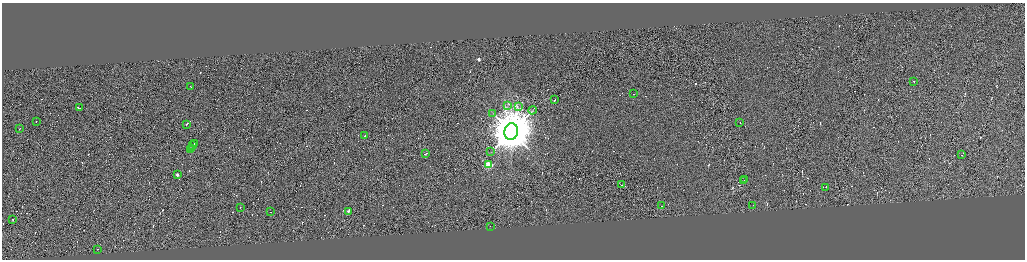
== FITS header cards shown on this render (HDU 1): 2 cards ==
NAXIS1  =                 4091
NAXIS2  =                 1029

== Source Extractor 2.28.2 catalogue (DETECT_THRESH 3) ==
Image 4091 x 1029 px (HDU 1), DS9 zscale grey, zoomed out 1/4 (1 PNG px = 4 x 4 image px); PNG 1027 x 262 px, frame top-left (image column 1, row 1029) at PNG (2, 3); each listed source drawn as its Kron ellipse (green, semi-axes under 4 px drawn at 4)
Background 0.488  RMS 4.2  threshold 12.5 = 3 sigma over >= 5 px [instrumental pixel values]
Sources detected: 428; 392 cannot appear on this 1/4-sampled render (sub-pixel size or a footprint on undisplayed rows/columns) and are neither listed nor drawn; the other 36 listed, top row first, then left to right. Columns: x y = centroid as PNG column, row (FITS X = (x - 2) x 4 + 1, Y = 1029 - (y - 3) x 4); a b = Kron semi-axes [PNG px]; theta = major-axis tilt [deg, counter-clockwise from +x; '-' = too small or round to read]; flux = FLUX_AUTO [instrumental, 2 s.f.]
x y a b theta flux
914 82 2 1 - 1.7e+04
191 87 2 1 - 2.9e+04
634 94 2 1 - 1.5e+04
555 100 2 1 - 5.6e+04
508 106 2 1 - 7.7e+02
519 107 2 1 - 9.8e+02
79 108 3 1 - 4.0e+04
533 111 4 1 - 1.7e+03
493 114 2 1 - 4.9e+02
36 122 2 1 - 1.1e+04
740 123 2 1 - 2.0e+04
187 125 2 1 - 2.4e+04
20 129 2 1 - 1.2e+04
511 132 8 6 79 1.6e+07
365 136 2 1 - 2.4e+04
195 144 3 1 - 1.9e+04
193 146 3 1 - 2.8e+04
192 149 3 1 - 2.6e+04
191 150 3 1 - 3.2e+04
491 152 2 1 - 5.3e+02
426 154 3 1 - 4.0e+04
962 155 2 1 - 1.7e+04
488 165 2 2 - 1.5e+05
177 175 2 1 - 2.6e+04
745 180 2 1 - 2.1e+04
744 181 2 1 - 3.3e+04
622 185 2 1 - 2.1e+04
826 188 2 1 - 2.1e+04
662 206 2 1 - 3.5e+04
753 206 2 1 - 5.1e+02
240 208 2 1 - 2.2e+03
271 212 2 1 - 1.6e+04
349 212 2 1 - 1.8e+04
13 220 2 1 - 1.7e+04
491 227 2 1 - 2.0e+04
98 250 2 1 - 1.4e+03
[392 sub-pixel or undisplayed-footprint detections neither listed nor drawn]